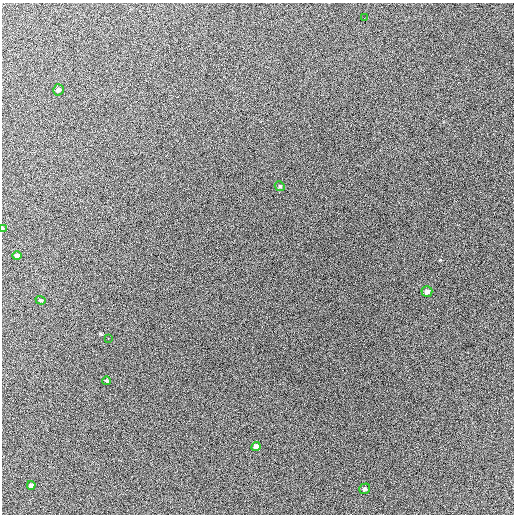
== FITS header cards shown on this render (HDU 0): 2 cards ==
NAXIS1  =                  512 / Axis length
NAXIS2  =                  512 / Axis length

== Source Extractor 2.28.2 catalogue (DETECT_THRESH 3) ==
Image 512 x 512 px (HDU 0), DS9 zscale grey, 1 PNG px = 1 image px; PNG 516 x 516 px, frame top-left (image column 1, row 512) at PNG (2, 3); each listed source drawn as its Kron ellipse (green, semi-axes under 4 px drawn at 4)
Background 769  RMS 28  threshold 84.9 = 3 sigma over >= 5 px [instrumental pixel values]
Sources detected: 12; all 12 listed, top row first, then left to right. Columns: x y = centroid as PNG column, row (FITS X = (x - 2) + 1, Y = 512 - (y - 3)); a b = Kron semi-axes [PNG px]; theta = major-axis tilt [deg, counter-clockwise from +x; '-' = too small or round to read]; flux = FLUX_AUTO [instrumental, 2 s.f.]
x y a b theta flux
364 18 2 2 - 1400
58 90 6 5 - 5800
280 186 5 4 - 2300
3 228 4 2 - 2800
17 256 4 4 - 7400
427 292 5 5 - 6300
41 300 5 4 - 2500
108 338 3 2 - 1500
107 381 4 4 - 3300
256 446 5 4 - 7800
31 485 4 3 - 4000
365 489 6 5 - 4100
At the frame edge (FLAGS 8, measured only in part): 1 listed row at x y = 3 228